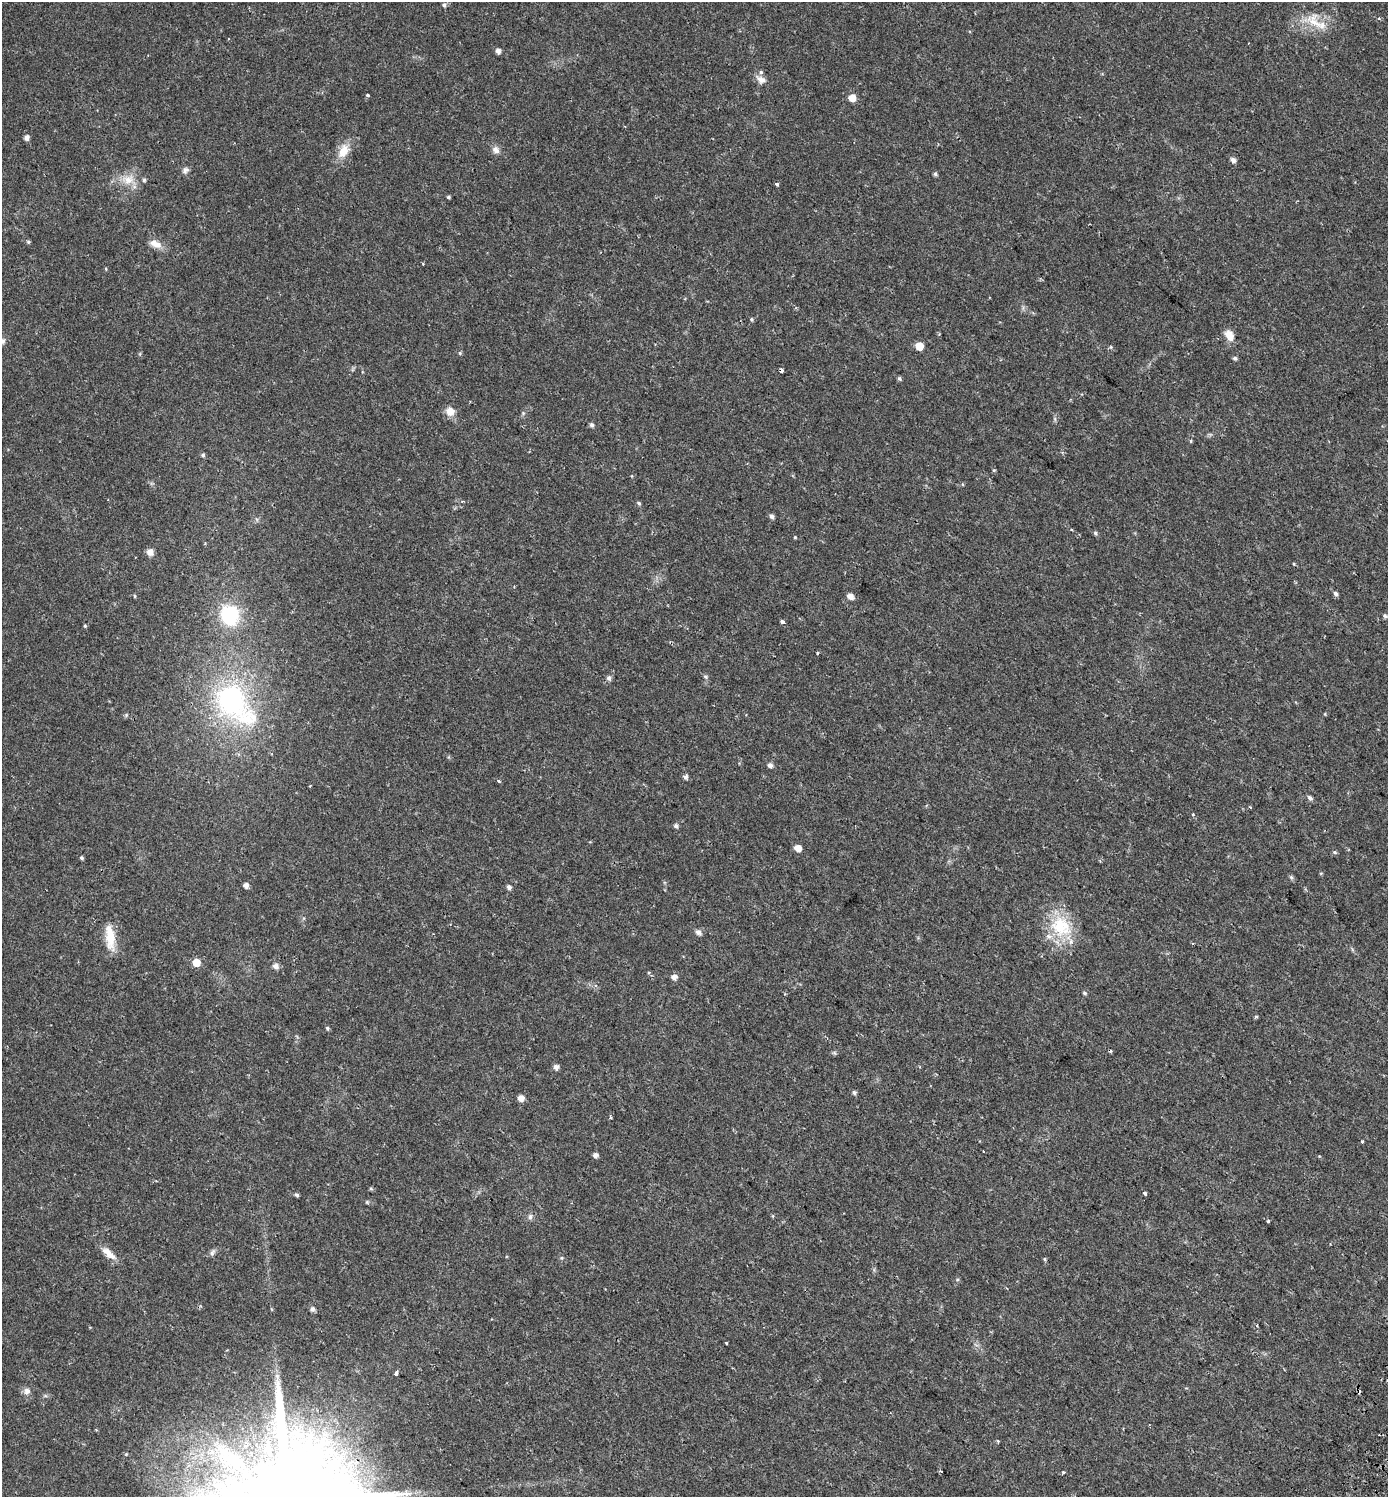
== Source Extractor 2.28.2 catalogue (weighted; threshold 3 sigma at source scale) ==
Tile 6 of 4 x 4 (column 2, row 2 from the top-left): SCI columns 1728-3113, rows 3062-4556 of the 6167 x 6134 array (HDU 1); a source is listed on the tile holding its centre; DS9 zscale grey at full resolution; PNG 1390 x 1499 px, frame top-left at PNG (2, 2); no overlay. Shown black and unused: <1% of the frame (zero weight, under 2 of 3 exposures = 5% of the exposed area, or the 3 px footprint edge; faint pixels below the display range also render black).
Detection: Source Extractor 2.28.2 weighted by HDU 2 'WHT'; one run over the whole footprint, this tile lists its part. Background 0.0158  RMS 0.003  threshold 0.0134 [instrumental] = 3 sigma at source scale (4.5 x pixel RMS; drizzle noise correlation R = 1.50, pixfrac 1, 0.0396/0.0396 arcsec/px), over >= 5 px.
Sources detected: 101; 5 cosmic-ray / hot-pixel residue — not listed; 3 inside a brighter listed object's ellipse — not listed separately; the other 93 listed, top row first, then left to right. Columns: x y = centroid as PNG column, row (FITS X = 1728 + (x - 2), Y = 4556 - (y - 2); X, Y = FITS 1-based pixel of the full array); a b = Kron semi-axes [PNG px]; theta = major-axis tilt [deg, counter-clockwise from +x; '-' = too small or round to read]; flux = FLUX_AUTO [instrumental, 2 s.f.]
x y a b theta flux
444 5 6 5 - 0.64
1315 22 39 16 -34 7.2
498 51 5 4 - 1.4
761 80 14 9 -28 1.8
367 95 3 3 - 1.1
852 98 5 5 - 4
26 138 5 5 - 1.2
496 150 10 8 -48 1.5
343 151 21 12 67 4.3
1233 160 5 5 - 1.3
185 170 9 7 44 0.94
935 174 5 4 - 0.56
128 180 19 13 7 4.6
777 184 3 3 - 0.69
448 197 3 3 - 0.5
28 242 5 4 - 0.42
155 244 18 9 -24 2.5
423 263 3 3 - 0.82
106 269 5 3 - 0.25
751 319 5 5 - 0.43
1229 335 12 9 -59 3.2
2 341 10 8 32 1.2
919 346 5 5 - 6.2
460 353 5 5 - 0.39
1235 358 5 4 - 0.62
781 370 4 3 - 1.2
899 379 5 5 - 0.56
450 411 12 11 - 2.4
523 413 6 4 -48 0.41
1055 419 7 4 -72 0.46
592 425 5 5 - 0.82
203 455 5 4 - 0.56
994 470 5 3 - 0.28
639 503 5 4 - 0.51
771 516 6 4 -63 0.93
1095 533 6 5 - 0.48
795 537 4 4 - 0.3
150 552 8 7 - 1.6
1294 564 4 3 - 0.26
1335 593 5 5 - 0.78
134 596 5 3 - 0.3
850 596 6 5 - 2
230 615 14 13 - 23
1385 616 5 4 - 0.52
782 622 3 3 - 1.5
85 626 4 4 - 0.37
818 653 3 3 - 0.93
705 677 6 5 - 0.46
609 678 5 5 - 1
234 703 63 35 -49 50
770 765 5 5 - 1.2
685 777 6 5 - 0.86
499 781 4 3 - 0.31
1310 798 6 5 - 0.85
1193 815 3 3 - 0.37
676 826 6 5 - 0.76
798 848 5 5 - 2.8
1335 852 6 5 - 0.45
81 858 4 4 - 0.44
1321 873 5 3 - 0.25
1291 877 6 5 - 0.49
246 886 5 5 - 1.4
509 887 5 5 - 1
1061 926 32 27 -45 14
698 932 9 6 -32 1
110 937 35 11 -83 6
196 963 5 5 - 4.5
276 966 9 7 -23 1.1
674 977 5 5 - 1.6
1085 993 5 4 - 0.4
327 1028 5 4 - 0.45
556 1067 5 5 - 1.4
854 1092 5 5 - 0.59
521 1098 5 5 - 2.4
610 1117 3 3 - 0.49
1362 1141 3 3 - 1.3
595 1155 5 5 - 1.1
371 1189 5 4 - 0.37
1144 1193 4 3 - 1.5
297 1195 5 4 - 0.54
367 1202 5 5 - 0.34
530 1217 7 6 - 0.78
1268 1221 4 3 - 0.3
212 1252 10 6 59 0.81
109 1253 22 8 -41 3
312 1309 7 6 - 0.76
1257 1326 3 3 - 0.33
726 1343 3 2 - 0.34
396 1373 4 3 - 2.1
277 1376 8 5 -90 0.96
27 1391 9 9 - 1.3
96 1430 4 3 - 0.27
1063 1472 4 4 - 0.34
Isophote crosses this tile's border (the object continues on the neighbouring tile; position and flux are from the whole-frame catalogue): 1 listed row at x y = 2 341